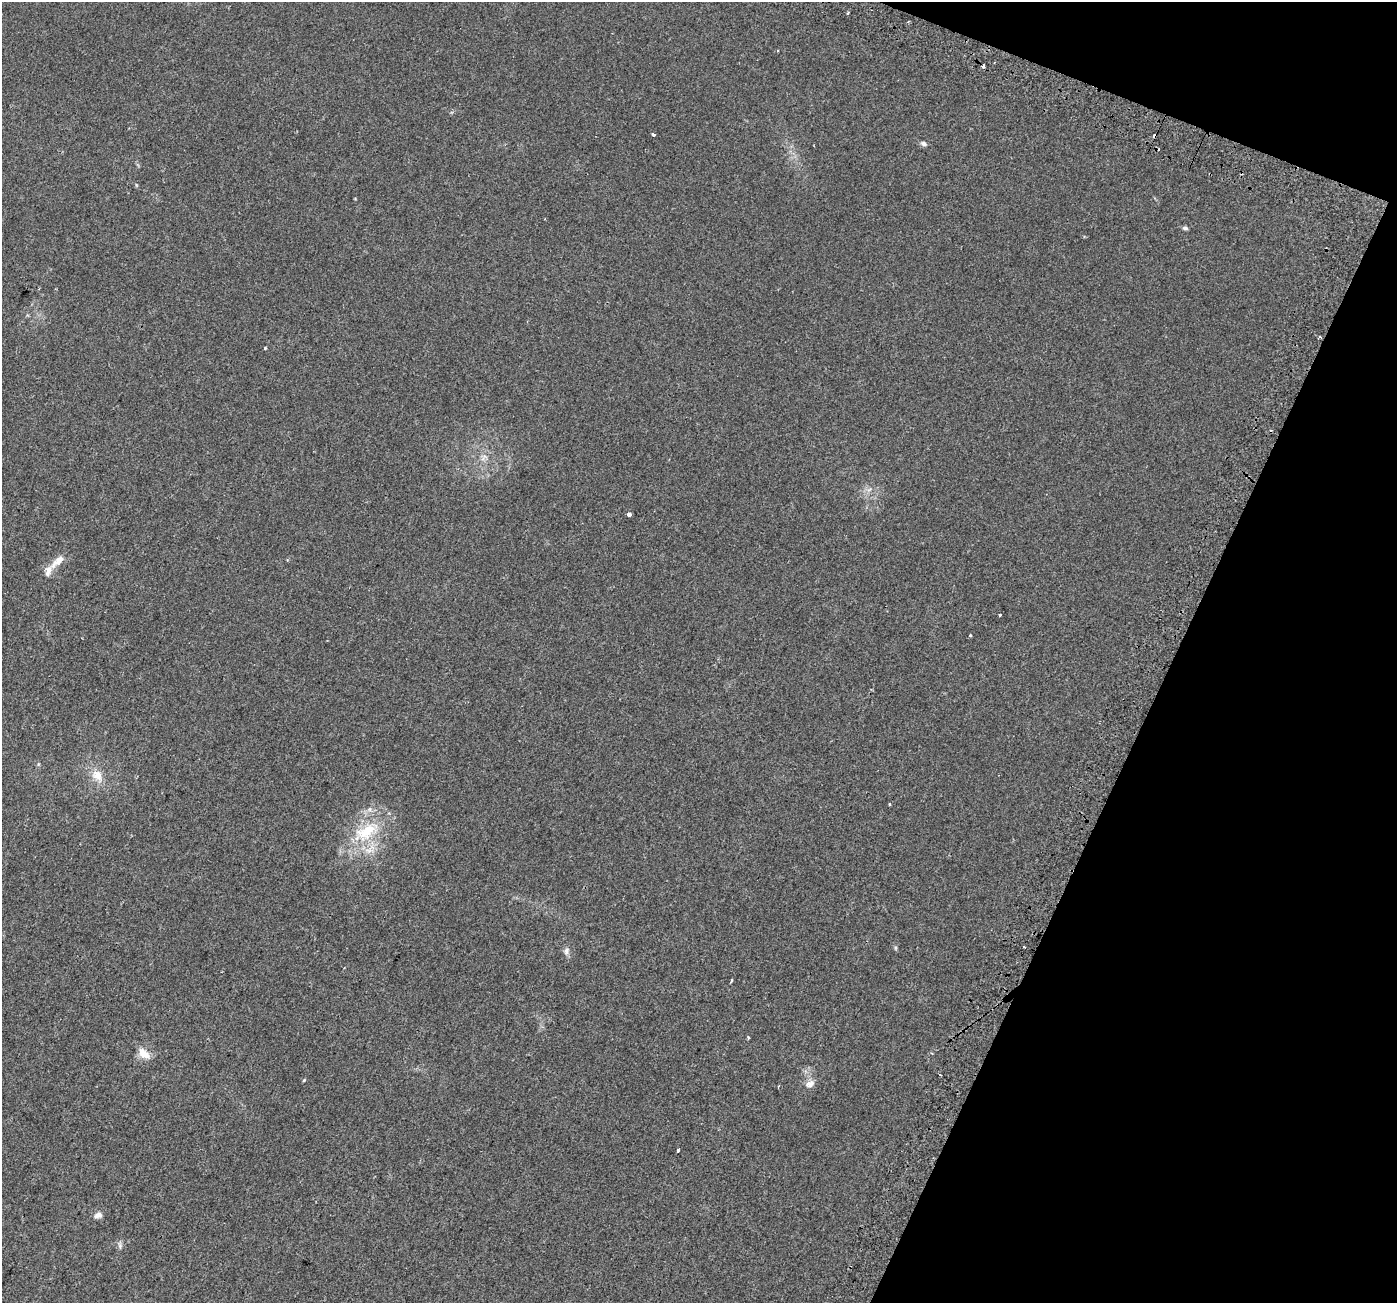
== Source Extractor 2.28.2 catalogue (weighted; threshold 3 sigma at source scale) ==
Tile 8 of 4 x 4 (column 4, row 2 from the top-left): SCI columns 4249-5643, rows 2947-4247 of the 5698 x 5829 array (HDU 1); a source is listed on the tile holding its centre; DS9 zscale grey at full resolution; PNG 1399 x 1305 px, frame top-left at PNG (2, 2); no overlay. Shown black and unused: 19% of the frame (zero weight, under 2 of 3 exposures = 4% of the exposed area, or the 3 px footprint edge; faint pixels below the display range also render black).
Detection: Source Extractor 2.28.2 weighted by HDU 2 'WHT'; one run over the whole footprint, this tile lists its part. Background 0.0279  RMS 0.0051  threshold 0.0229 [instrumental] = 3 sigma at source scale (4.5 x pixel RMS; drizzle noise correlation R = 1.50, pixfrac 1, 0.0396/0.0396 arcsec/px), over >= 5 px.
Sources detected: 29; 6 cosmic-ray / hot-pixel residue — not listed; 1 inside a brighter listed object's ellipse — not listed separately; the other 22 listed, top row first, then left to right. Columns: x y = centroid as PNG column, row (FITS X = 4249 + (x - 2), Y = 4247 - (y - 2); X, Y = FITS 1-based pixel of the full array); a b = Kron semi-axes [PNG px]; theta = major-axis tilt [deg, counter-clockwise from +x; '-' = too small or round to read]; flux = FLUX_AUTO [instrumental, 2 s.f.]
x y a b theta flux
848 13 3 2 - 0.81
653 134 4 3 - 2.3
924 144 8 5 -26 1.3
1185 228 7 5 -9 0.92
1320 337 3 3 - 0.57
265 348 3 3 - 0.72
484 457 13 6 41 2.4
629 514 4 3 - 2.7
58 561 25 8 42 5.4
1000 615 3 3 - 2.4
970 636 3 3 - 0.61
97 775 18 13 -50 6.9
366 832 46 21 33 27
566 951 10 7 70 1.9
731 980 3 3 - 1.5
748 1037 4 3 - 0.69
144 1054 17 10 -38 5.8
304 1080 5 3 - 0.48
810 1084 14 9 21 3.1
678 1150 4 3 - 6.9
98 1215 10 7 16 2.2
120 1245 8 6 -71 1.3